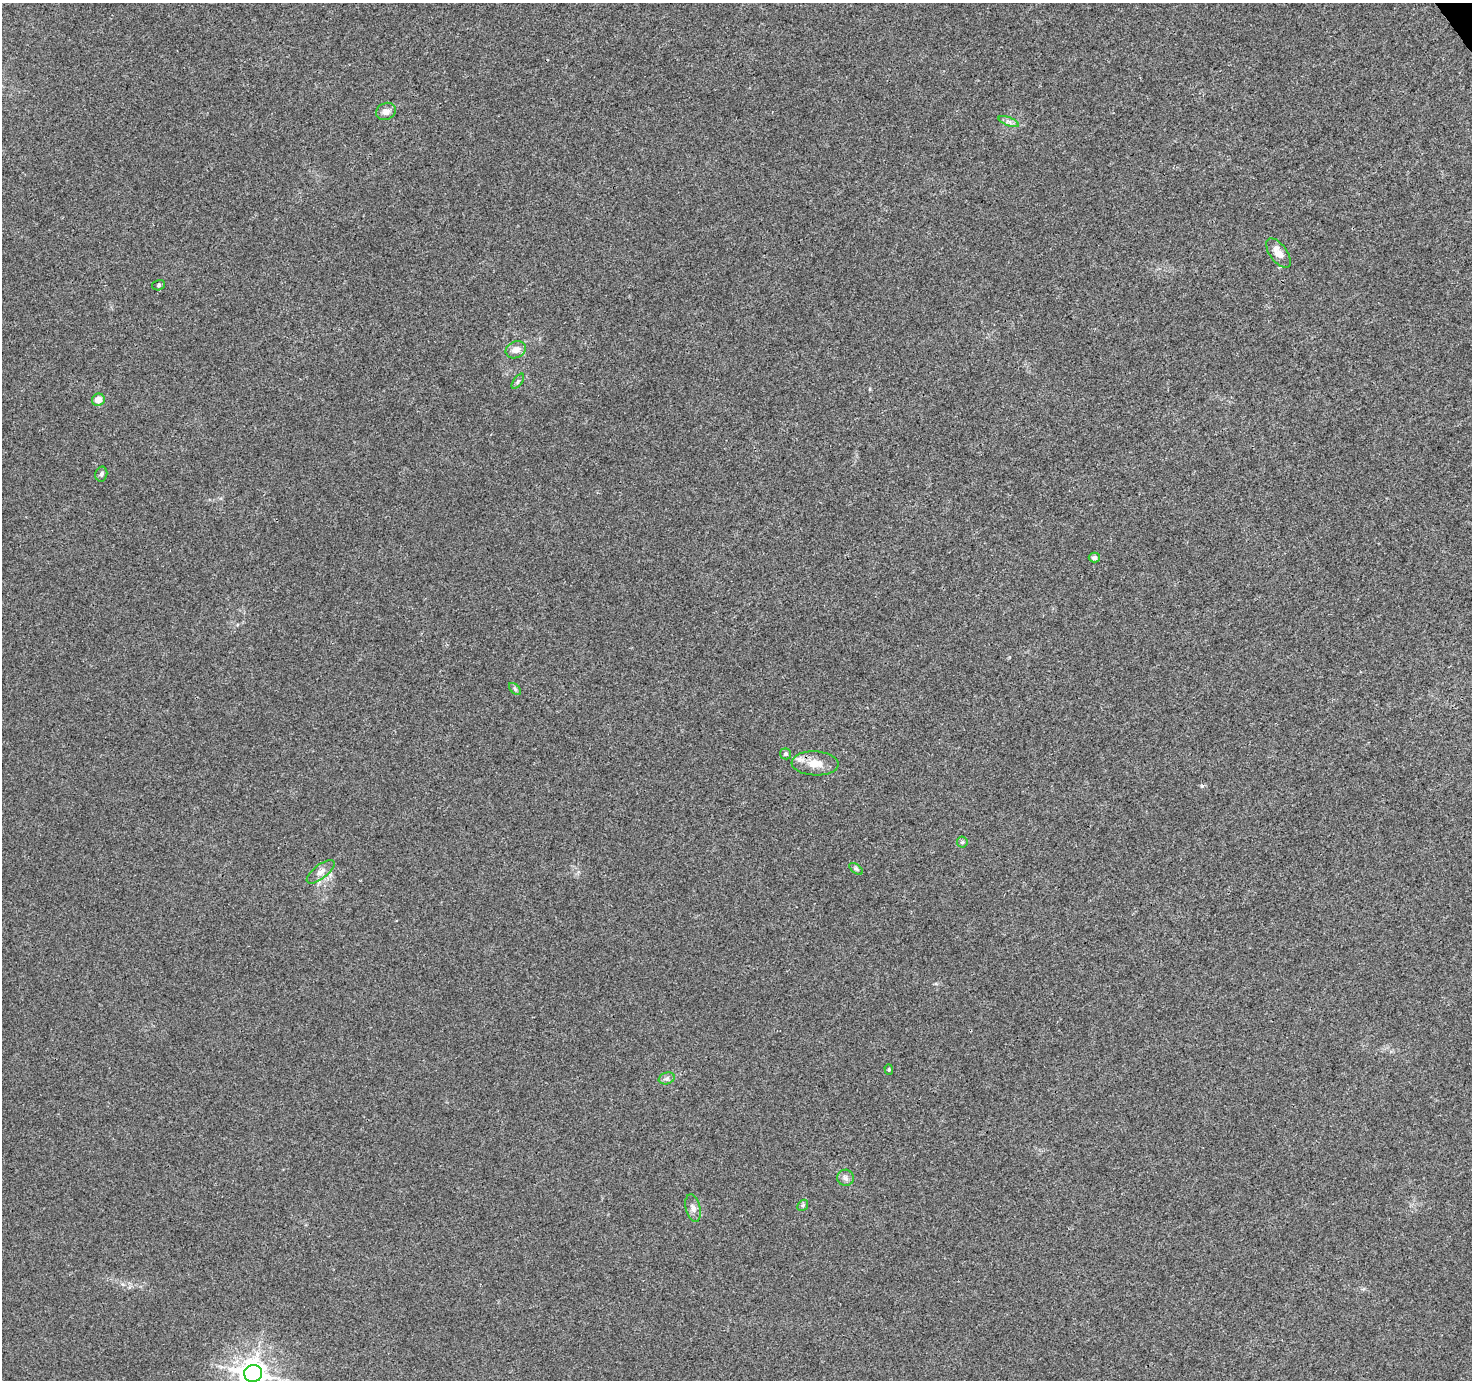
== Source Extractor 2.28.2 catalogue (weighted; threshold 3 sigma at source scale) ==
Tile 10 of 4 x 4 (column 2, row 3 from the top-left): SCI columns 1520-2989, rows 1536-2913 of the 5982 x 5889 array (HDU 1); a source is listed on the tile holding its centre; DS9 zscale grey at full resolution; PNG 1474 x 1382 px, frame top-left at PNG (2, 3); each listed source drawn as its Kron ellipse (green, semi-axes under 4 px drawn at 4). Shown black and unused: <1% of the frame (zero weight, under 3 of 4 exposures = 5% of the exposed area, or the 3 px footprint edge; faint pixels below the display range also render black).
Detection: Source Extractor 2.28.2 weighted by HDU 2 'WHT'; one run over the whole footprint, this tile lists its part. Background 0.00969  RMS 0.0027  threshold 0.0121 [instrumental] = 3 sigma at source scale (4.5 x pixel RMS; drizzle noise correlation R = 1.50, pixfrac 1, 0.0396/0.0396 arcsec/px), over >= 5 px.
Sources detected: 22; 1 inside a brighter listed object's ellipse — not listed separately; the other 21 listed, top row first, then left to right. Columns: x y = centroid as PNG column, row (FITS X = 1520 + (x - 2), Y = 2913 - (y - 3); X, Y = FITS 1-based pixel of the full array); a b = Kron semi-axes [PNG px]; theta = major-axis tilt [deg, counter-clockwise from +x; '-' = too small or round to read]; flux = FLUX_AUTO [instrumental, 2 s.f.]
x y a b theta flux
386 111 10 8 25 1.5
1009 121 11 3 -21 0.72
1278 253 17 8 -54 2.7
159 285 6 5 - 0.48
516 350 10 8 24 1.9
518 381 9 4 55 0.54
98 400 6 6 - 2.5
101 474 7 6 - 0.68
1094 558 5 5 - 0.92
515 689 7 4 -45 0.49
786 754 5 5 - 0.66
815 763 23 12 -3 4.2
962 842 5 5 - 0.43
856 869 8 4 -37 0.44
321 872 17 7 38 1.6
889 1069 5 4 - 0.32
667 1078 8 5 18 0.79
846 1178 8 8 - 1
803 1205 6 4 47 0.44
693 1208 14 7 -77 1.4
253 1373 9 8 - 340
Isophote crosses this tile's border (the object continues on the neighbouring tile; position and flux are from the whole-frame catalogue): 1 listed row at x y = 253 1373
Unlisted compact peaks at least as high as the median listed source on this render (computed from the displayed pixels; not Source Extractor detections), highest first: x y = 1202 786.